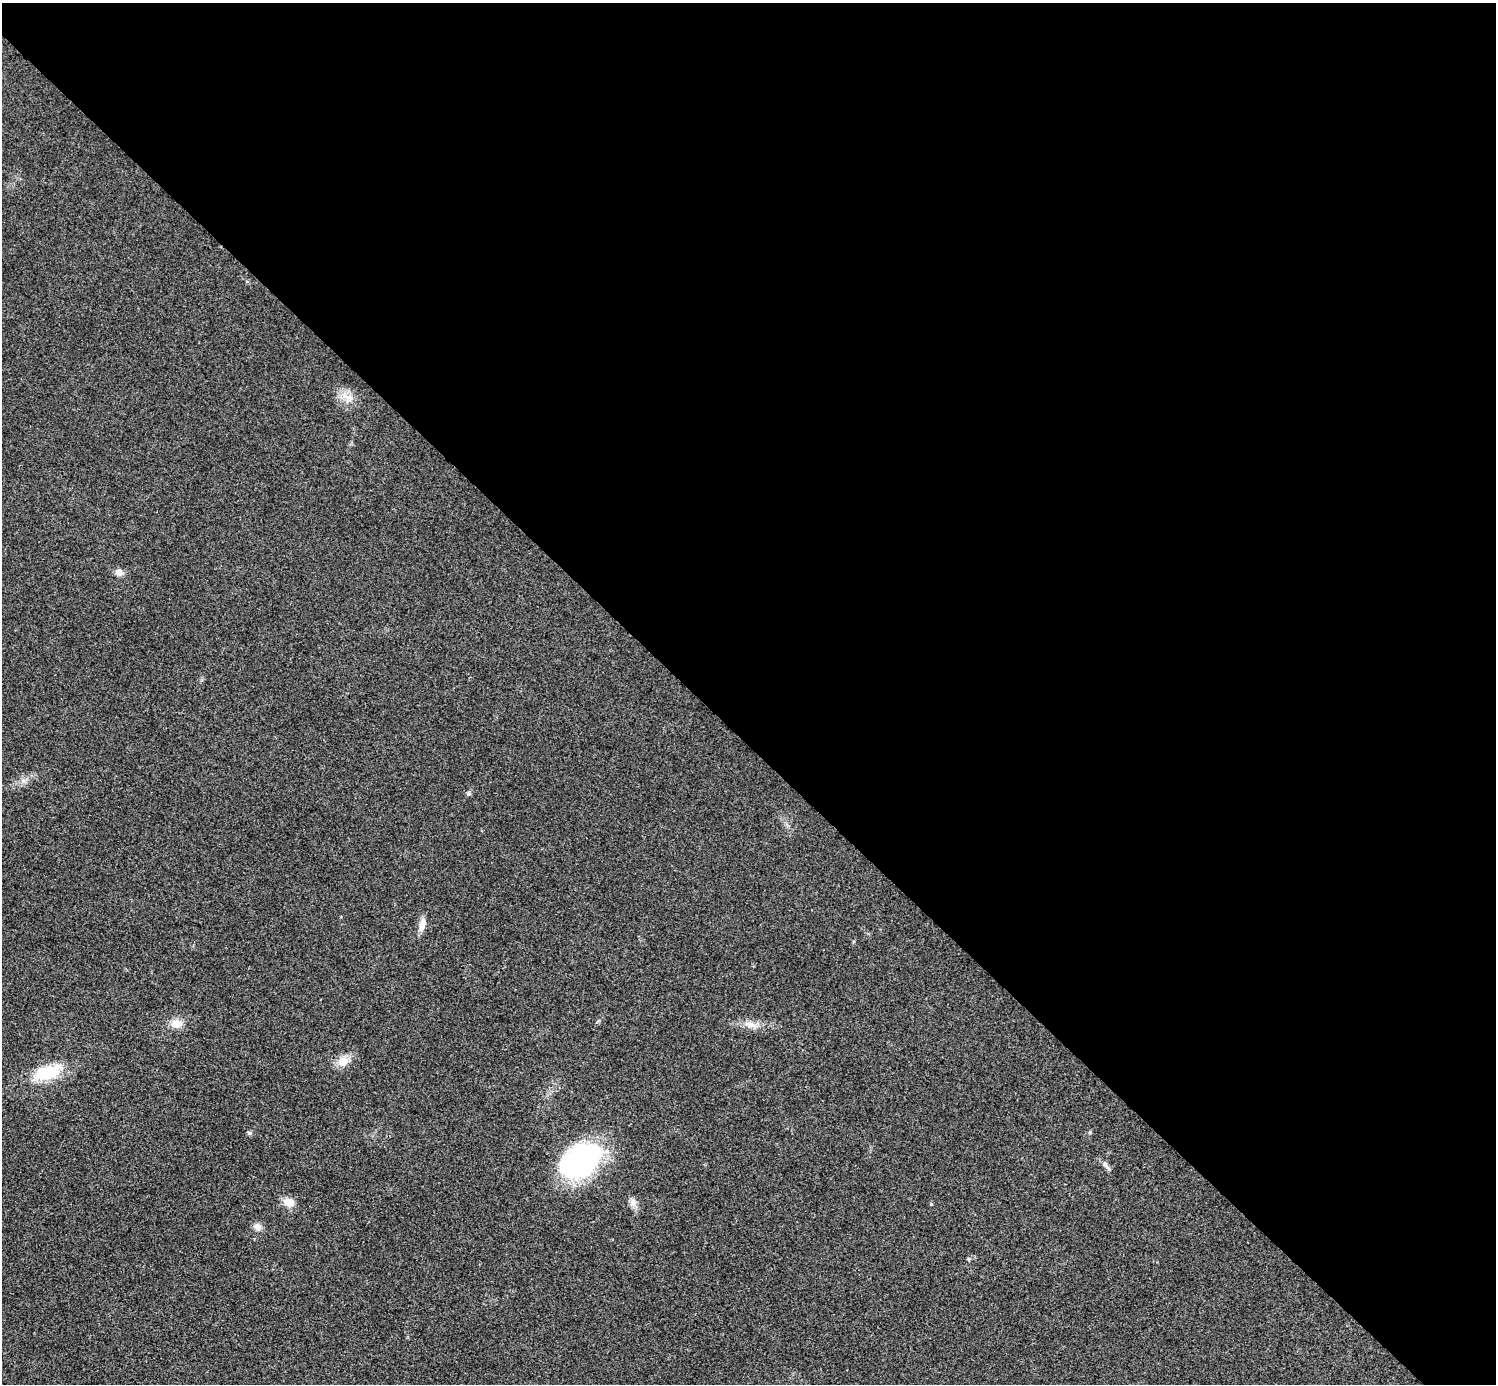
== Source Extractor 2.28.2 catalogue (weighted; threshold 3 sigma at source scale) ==
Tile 8 of 4 x 4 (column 4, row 2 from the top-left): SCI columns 4487-5980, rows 3063-4444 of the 5983 x 5983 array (HDU 1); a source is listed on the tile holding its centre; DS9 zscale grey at full resolution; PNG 1498 x 1386 px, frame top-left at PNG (2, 3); no overlay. Shown black and unused: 54% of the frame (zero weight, under 3 of 4 exposures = <1% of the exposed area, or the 3 px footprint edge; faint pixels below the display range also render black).
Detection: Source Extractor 2.28.2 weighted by HDU 2 'WHT'; one run over the whole footprint, this tile lists its part. Background 0.0222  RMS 0.0054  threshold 0.0242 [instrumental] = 3 sigma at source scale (4.5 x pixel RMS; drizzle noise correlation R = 1.50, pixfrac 1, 0.05/0.05 arcsec/px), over >= 5 px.
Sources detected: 17; all 17 listed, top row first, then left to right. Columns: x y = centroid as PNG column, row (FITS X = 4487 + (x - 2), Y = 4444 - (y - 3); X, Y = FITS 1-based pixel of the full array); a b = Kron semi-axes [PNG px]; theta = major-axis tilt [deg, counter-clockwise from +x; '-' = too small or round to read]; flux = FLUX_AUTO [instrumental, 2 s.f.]
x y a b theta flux
349 399 14 9 50 4.5
119 572 8 8 - 3.4
23 780 9 4 -19 1.4
468 793 6 5 - 0.96
422 924 19 8 79 4
176 1023 14 11 2 6
751 1025 19 8 -17 5.1
343 1061 16 13 41 6.3
48 1072 36 17 20 22
249 1133 6 5 - 1.1
580 1160 40 26 32 120
1106 1165 16 6 -53 2.3
289 1202 13 10 -17 6.2
633 1202 12 8 -78 3
931 1204 4 3 - 0.49
257 1227 11 9 -28 3
968 1259 6 4 -89 0.68
Unlisted compact peaks at least as high as the median listed source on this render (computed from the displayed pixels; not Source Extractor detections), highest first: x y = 1090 1132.